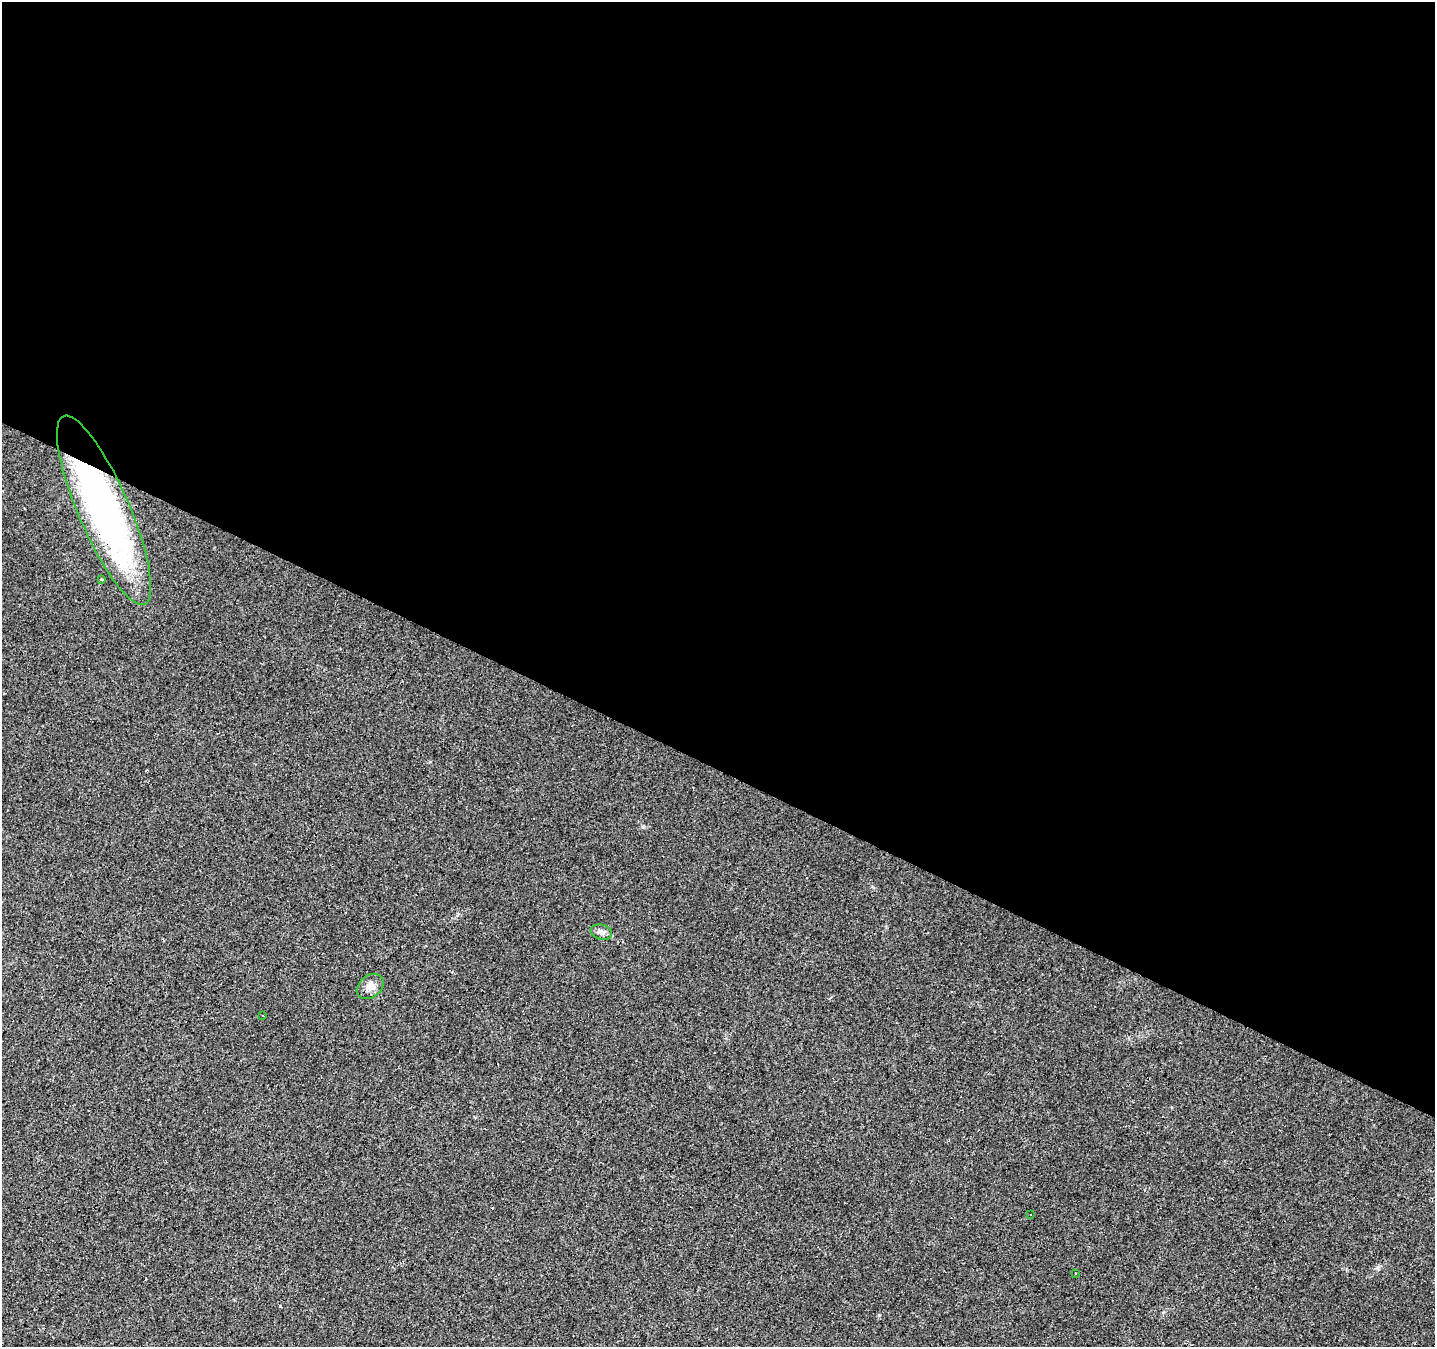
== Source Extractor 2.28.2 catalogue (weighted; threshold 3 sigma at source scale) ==
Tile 3 of 4 x 4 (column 3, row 1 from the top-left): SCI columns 2872-4304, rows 4298-5642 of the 5738 x 5839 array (HDU 1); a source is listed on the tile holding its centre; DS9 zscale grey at full resolution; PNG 1437 x 1349 px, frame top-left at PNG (2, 2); each listed source drawn as its Kron ellipse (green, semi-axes under 4 px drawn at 4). Shown black and unused: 57% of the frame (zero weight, under 2 of 3 exposures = <1% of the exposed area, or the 3 px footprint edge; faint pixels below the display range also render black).
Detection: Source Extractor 2.28.2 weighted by HDU 2 'WHT'; one run over the whole footprint, this tile lists its part. Background 0.0226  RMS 0.0061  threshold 0.0275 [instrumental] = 3 sigma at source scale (4.5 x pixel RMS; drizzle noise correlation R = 1.50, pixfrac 1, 0.0396/0.0396 arcsec/px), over >= 5 px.
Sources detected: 11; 4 cosmic-ray / hot-pixel residue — neither listed nor drawn; the other 7 listed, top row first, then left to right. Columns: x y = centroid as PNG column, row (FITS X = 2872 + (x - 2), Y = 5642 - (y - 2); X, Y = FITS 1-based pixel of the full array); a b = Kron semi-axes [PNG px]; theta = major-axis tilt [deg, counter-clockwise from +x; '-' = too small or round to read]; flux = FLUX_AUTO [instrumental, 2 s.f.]
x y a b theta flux
104 510 103 25 -67 210
102 579 3 2 - 0.68
601 932 11 7 -17 2.7
370 987 15 11 38 5
262 1015 3 3 - 1.6
1031 1215 2 2 - 0.49
1076 1273 2 2 - 0.55
Overlapping masked pixels (flux is a lower limit): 1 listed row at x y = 104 510
Isophote crosses this tile's border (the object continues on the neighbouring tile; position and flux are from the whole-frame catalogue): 1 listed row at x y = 104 510